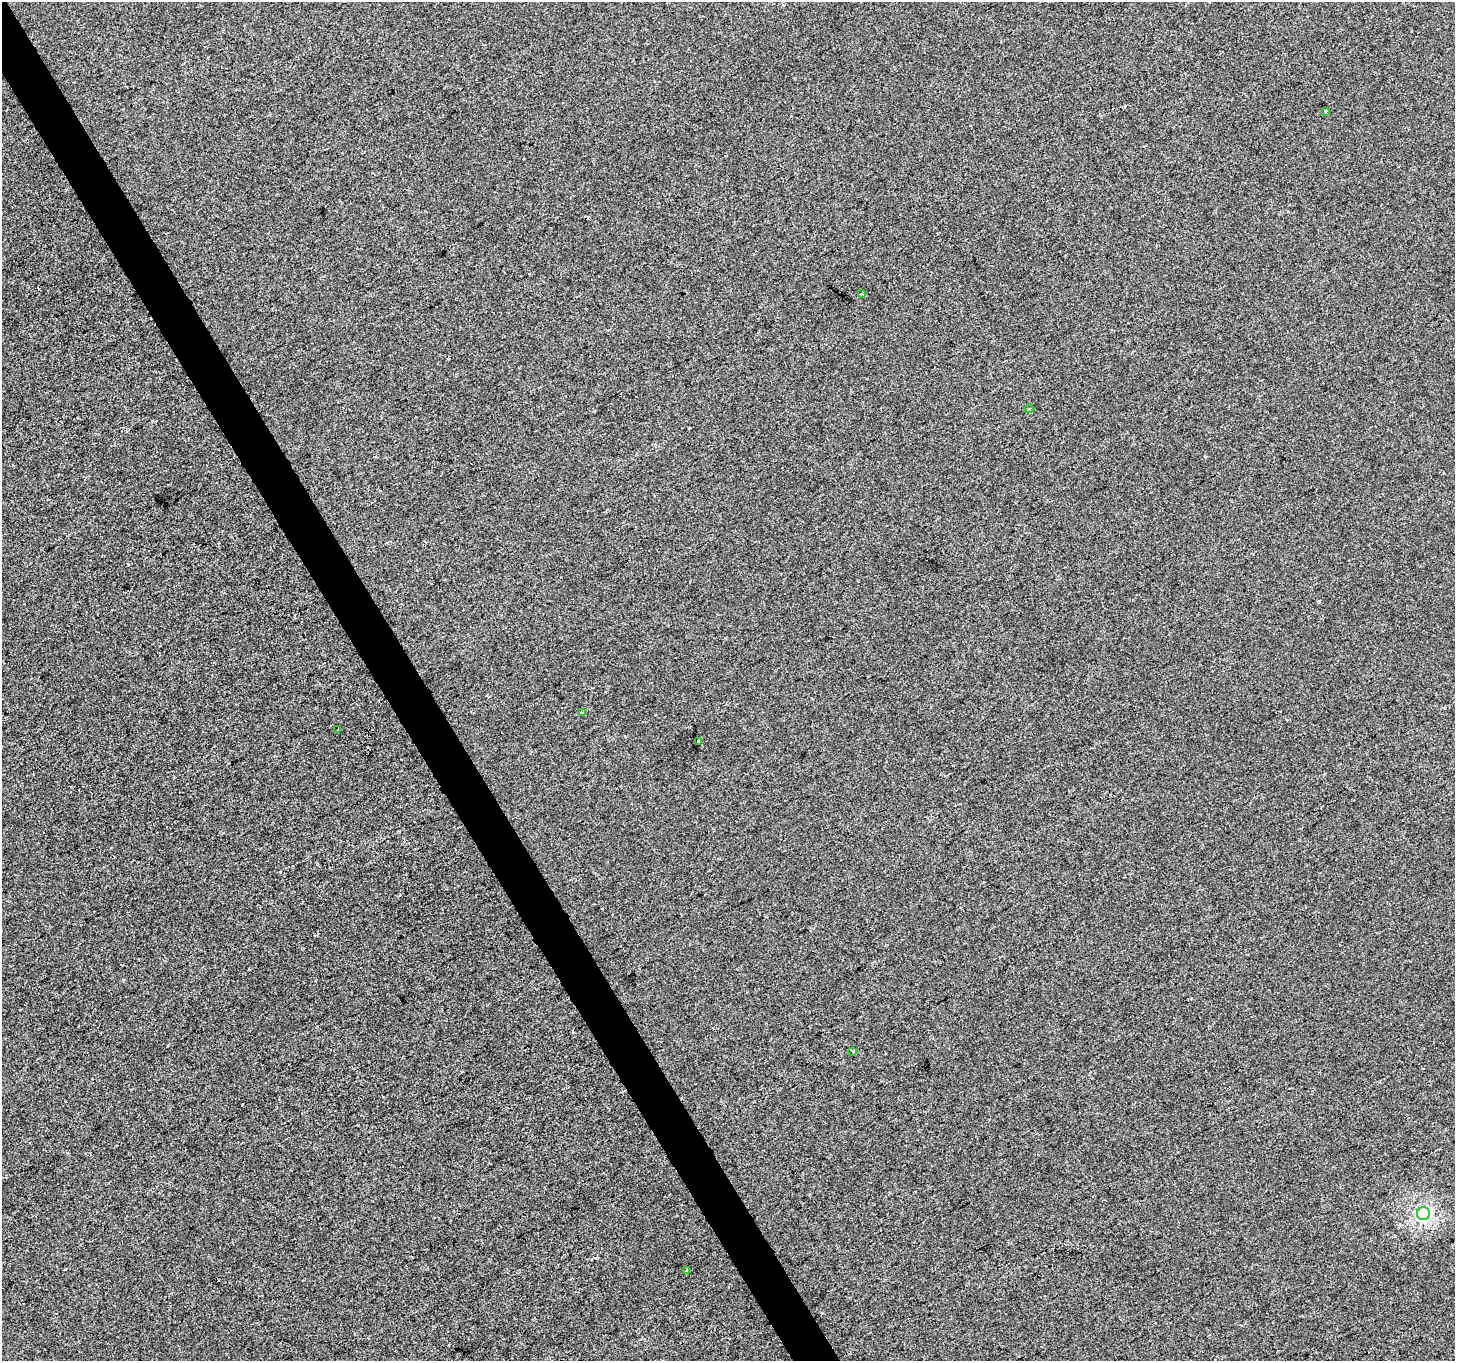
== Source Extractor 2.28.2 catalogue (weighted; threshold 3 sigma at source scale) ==
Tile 11 of 4 x 4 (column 3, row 3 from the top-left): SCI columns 2910-4362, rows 1526-2884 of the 5816 x 5708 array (HDU 1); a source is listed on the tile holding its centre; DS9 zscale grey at full resolution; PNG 1457 x 1363 px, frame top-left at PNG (2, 2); each listed source drawn as its Kron ellipse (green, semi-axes under 4 px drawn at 4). Shown black and unused: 3% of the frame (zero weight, under 2 of 3 exposures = <1% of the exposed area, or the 3 px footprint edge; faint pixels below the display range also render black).
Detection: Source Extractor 2.28.2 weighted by HDU 2 'WHT'; one run over the whole footprint, this tile lists its part. Background 4.91e-04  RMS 0.0045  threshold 0.0201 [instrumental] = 3 sigma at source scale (4.5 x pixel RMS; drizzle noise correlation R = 1.50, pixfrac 1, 0.0396/0.0396 arcsec/px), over >= 5 px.
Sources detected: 13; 4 cosmic-ray / hot-pixel residue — neither listed nor drawn; the other 9 listed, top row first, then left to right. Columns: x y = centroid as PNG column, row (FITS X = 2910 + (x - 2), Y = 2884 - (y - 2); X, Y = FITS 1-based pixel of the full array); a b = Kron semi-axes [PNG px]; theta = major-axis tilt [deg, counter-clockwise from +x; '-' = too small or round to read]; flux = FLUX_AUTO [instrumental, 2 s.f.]
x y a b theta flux
1326 111 4 3 - 0.98
861 294 3 3 - 0.48
1029 409 4 3 - 0.39
582 713 3 3 - 1.4
337 729 3 3 - 1.3
698 741 3 3 - 1.8
853 1052 3 3 - 0.92
1423 1214 6 6 - 110
687 1271 3 2 - 0.84